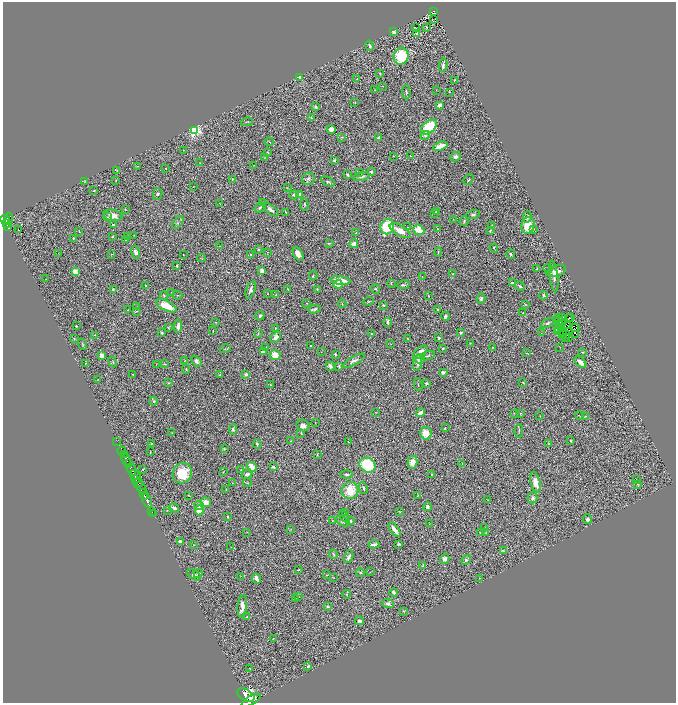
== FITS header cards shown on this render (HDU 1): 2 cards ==
NAXIS1  =                 1347
NAXIS2  =                 1402

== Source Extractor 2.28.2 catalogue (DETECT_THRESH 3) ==
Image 1347 x 1402 px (HDU 1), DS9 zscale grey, zoomed out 1/2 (1 PNG px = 2 x 2 image px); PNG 678 x 705 px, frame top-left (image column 2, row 1402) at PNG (3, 2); each listed source drawn as its Kron ellipse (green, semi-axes under 4 px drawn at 4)
Background 1.14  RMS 0.06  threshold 0.181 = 3 sigma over >= 5 px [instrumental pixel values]
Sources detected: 402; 47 cannot appear on this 1/2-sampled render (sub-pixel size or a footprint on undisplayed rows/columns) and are neither listed nor drawn; the other 355 listed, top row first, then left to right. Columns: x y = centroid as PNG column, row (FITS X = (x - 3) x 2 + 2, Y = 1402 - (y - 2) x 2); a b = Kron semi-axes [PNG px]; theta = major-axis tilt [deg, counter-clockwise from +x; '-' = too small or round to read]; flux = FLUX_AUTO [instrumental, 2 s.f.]
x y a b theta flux
434 12 3 2 - 80
434 19 3 1 - 5.1
427 27 3 2 - 6.6
415 28 3 2 - 7.8
394 32 2 2 - 150
417 34 3 2 - 43
370 46 5 3 - 22
401 56 8 7 - 550
443 65 6 2 80 33
380 73 3 2 - 9.6
300 77 4 3 - 43
357 79 3 2 - 6.5
454 80 2 2 - 19
382 86 2 2 - 13
374 90 3 2 - 5.4
436 90 2 2 - 4.2
406 92 7 2 -89 11
450 92 2 2 - 7.3
355 102 3 2 - 7.6
439 105 4 2 - 61
316 107 3 2 - 22
311 118 3 2 - 9.7
247 122 6 2 14 9.9
429 127 9 5 41 540
331 129 4 4 - 52
194 130 3 3 - 2500
425 135 5 4 - 21
342 137 2 2 - 6.2
378 138 3 3 - 35
269 142 4 2 - 8
440 146 7 4 21 140
183 150 2 2 - 4
268 152 2 1 - 4.9
393 156 3 2 - 4
410 156 3 2 - 5.1
265 157 3 2 - 5.4
456 157 5 4 - 30
334 160 3 2 - 11
200 163 2 2 - 3.8
254 165 2 1 - 3.3
137 166 3 2 - 5.3
165 168 2 2 - 7.6
117 170 3 2 - 8.4
371 172 4 3 - 18
359 173 3 3 - 11
347 175 4 3 - 20
361 176 8 4 13 33
232 179 2 2 - 7.3
308 179 6 6 - 27
116 180 3 2 - 6.6
469 180 6 2 48 11
328 181 7 2 -26 18
84 182 3 3 - 7
193 186 2 1 - 3.4
287 188 2 2 - 4.6
94 190 2 2 - 5.6
157 194 5 5 - 20
300 194 4 3 - 15
294 195 5 4 - 21
263 202 3 3 - 11
220 204 2 1 - 2.3
304 205 6 3 -85 16
260 207 6 4 37 19
125 209 3 2 - 5.2
271 210 9 4 -39 40
286 212 4 2 - 8
436 212 3 3 - 13
435 213 3 3 - 7.9
113 215 9 5 -11 75
473 215 7 3 16 25
107 217 4 3 - 11
527 217 6 3 74 23
5 219 5 2 - 770
9 219 6 3 80 630
453 219 2 1 - 2.9
464 221 5 3 - 20
6 223 3 2 - 170
178 223 7 3 52 20
113 225 4 3 - 20
7 226 3 2 - 240
492 226 3 2 - 7.7
528 226 8 6 77 280
387 227 8 6 69 520
408 227 2 2 - 3.6
437 229 2 1 - 5.1
533 229 4 3 - 16
18 230 2 1 - 19
419 230 6 4 -39 180
490 230 4 2 - 10
79 231 4 1 - 5
400 231 11 5 -30 94
356 233 4 2 - 9.8
134 235 2 2 - 4.9
128 236 3 2 - 9.6
112 237 3 3 - 9.6
73 238 2 2 - 8.7
125 239 2 2 - 14
329 243 4 3 - 8.6
354 244 4 4 - 90
219 246 3 2 - 6.2
494 248 4 2 - 10
258 249 3 2 - 5.7
136 252 7 4 -79 31
268 252 3 2 - 5.1
438 252 4 2 - 9.3
58 253 2 1 - 6.9
111 254 3 2 - 5
251 254 3 2 - 7.3
298 254 8 4 -59 76
511 254 5 3 - 22
183 255 2 1 - 5.2
201 258 4 3 - 8.8
177 266 2 2 - 11
537 268 3 2 - 4.9
548 269 5 1 - 4
262 271 3 3 - 79
556 271 10 5 16 77
75 272 4 3 - 150
453 274 2 2 - 16
313 276 4 3 - 11
554 276 15 3 -83 56
422 277 2 1 - 4.5
46 279 2 1 - 3.9
340 280 10 3 -8 140
391 283 3 2 - 6.3
512 283 2 2 - 13
338 284 4 3 - 130
145 285 2 2 - 15
403 285 6 4 14 21
520 286 5 2 - 21
113 289 2 2 - 15
288 289 3 2 - 5.3
317 289 4 3 - 9.9
375 289 5 2 - 7.8
251 290 9 4 70 39
171 292 2 1 - 4.4
268 294 2 2 - 5.1
177 295 5 2 - 4.8
276 295 3 3 - 12
428 295 4 2 - 8
543 295 4 3 - 19
164 296 4 3 - 17
481 298 5 3 - 18
369 301 5 3 - 11
307 303 3 2 - 7.1
342 304 4 2 - 9.6
525 304 4 2 - 7.2
383 305 3 2 - 11
136 306 2 2 - 6.9
166 306 11 5 -26 240
314 309 6 2 14 28
128 310 2 2 - 4.2
438 310 3 2 - 8.1
136 311 3 2 - 6.9
523 312 2 1 - 4.8
260 316 4 3 - 23
445 316 4 3 - 26
559 317 3 2 - 1.3
563 317 3 1 - 7.7
570 317 2 1 - 11
569 319 3 1 - 4.3
558 321 2 1 - 3.8
216 322 3 2 - 5.3
388 322 4 2 - 26
548 323 7 3 29 19
562 324 2 1 - 3.3
560 325 2 1 - 4.9
76 326 2 2 - 9.1
178 326 6 3 84 42
568 326 2 1 - 4.3
168 327 3 2 - 6.1
574 327 2 1 - 4.9
276 328 2 2 - 6
558 328 3 1 - 0.72
576 328 2 1 - 5.3
561 329 3 1 - 10
213 331 2 1 - 5.5
557 331 4 3 - 28
461 332 3 2 - 13
162 333 4 3 - 20
541 333 2 2 - 4.3
563 333 2 1 - 5
258 334 4 2 - 7.3
372 334 3 2 - 7.5
566 334 2 1 - 0.39
576 334 2 1 - 4.2
95 335 2 2 - 12
563 335 2 1 - 2.5
276 337 6 4 47 79
566 337 3 1 - 3.6
74 338 2 2 - 10
439 338 3 3 - 14
568 338 3 1 - 5.8
408 339 3 2 - 9.2
470 343 3 2 - 4.7
83 344 6 2 -74 14
390 344 3 2 - 4.8
311 346 3 3 - 9.6
266 347 2 2 - 7
493 347 2 1 - 4.5
560 347 2 1 - 2.9
443 348 3 2 - 12
225 349 5 2 - 9.1
263 351 4 3 - 30
321 352 2 1 - 4.2
420 352 8 5 41 120
582 352 4 2 - 7.8
527 353 3 2 - 4.1
335 354 3 3 - 11
102 355 3 2 - 120
275 355 5 5 - 160
427 356 8 3 17 22
420 359 5 4 - 120
185 361 3 2 - 6.9
196 361 6 4 -49 35
354 361 12 4 30 39
113 362 5 3 - 12
580 362 7 3 -43 77
86 363 2 2 - 5.2
417 363 8 4 81 61
156 364 3 2 - 3.9
165 364 3 2 - 6.9
330 366 5 4 - 44
339 366 3 2 - 10
186 369 4 3 - 10
443 372 4 3 - 24
133 374 2 2 - 4.8
246 374 4 3 - 34
219 375 4 3 - 9.1
98 379 2 2 - 5.9
523 382 4 2 - 7.9
169 383 4 3 - 8.4
426 383 3 3 - 20
418 384 6 1 -80 7
270 385 2 2 - 9.6
154 401 4 3 - 17
376 412 3 1 - 3.9
420 413 5 3 - 56
514 413 2 1 - 5.9
520 413 3 2 - 5.1
540 416 2 1 - 4
579 416 4 2 - 5.3
585 416 3 2 - 10
315 423 3 1 - 4.3
303 425 6 5 - 59
445 428 4 3 - 6.8
233 429 5 4 - 24
519 431 7 2 86 10
172 432 2 2 - 4
301 433 4 2 - 7.5
426 433 6 6 - 160
570 440 4 3 - 12
291 441 3 1 - 4
117 442 3 1 - 33
349 442 2 1 - 7.7
549 443 4 3 - 10
151 444 4 3 - 11
257 444 4 3 - 17
224 449 3 3 - 8.1
122 451 5 2 - 330
150 452 2 1 - 6.7
317 454 3 2 - 9.6
124 455 3 3 - 330
126 460 7 2 -62 2400
412 462 6 5 - 100
128 464 2 2 - 880
462 464 2 1 - 3
367 465 8 7 - 550
252 467 5 3 - 160
273 467 3 2 - 15
131 469 6 3 -68 3400
143 469 2 2 - 6.8
241 470 3 2 - 7.1
223 472 2 1 - 4.1
182 473 10 9 - 250
247 474 5 3 - 25
347 474 6 3 -1 25
135 475 6 3 -39 1400
431 475 3 2 - 7.9
136 479 3 2 - 520
636 479 2 1 - 39
536 482 11 4 -76 110
138 483 5 2 - 910
232 483 2 1 - 4.4
247 483 4 2 - 7.8
638 485 4 2 - 10
141 488 6 3 -62 1100
363 488 6 3 -65 23
226 489 3 2 - 4.2
350 491 9 8 - 260
144 494 5 2 - 2100
189 496 3 2 - 4.9
418 496 3 2 - 4.9
533 498 5 5 - 41
488 500 3 2 - 6.5
147 501 7 2 -66 2300
206 502 5 4 - 95
199 505 5 3 - 20
427 507 4 3 - 62
174 508 5 2 - 35
167 510 2 2 - 4.5
199 510 5 4 - 160
152 511 2 1 - 22
399 511 4 2 - 8
346 513 3 2 - 13
153 514 2 1 - 39
228 516 2 2 - 12
344 516 6 3 -57 14
587 519 5 4 - 33
332 521 3 3 - 6.1
343 521 7 3 -26 21
350 521 4 3 - 11
429 524 3 2 - 5
485 528 2 2 - 4.2
291 529 4 2 - 5.5
394 530 8 3 -53 61
247 532 2 2 - 3.8
480 533 3 3 - 12
486 533 3 2 - 6.3
180 542 3 3 - 38
374 544 6 2 4 40
399 544 3 2 - 12
194 545 3 1 - 4.5
231 547 3 2 - 5.1
504 550 4 3 - 10
334 554 5 2 - 13
349 557 7 4 70 34
445 559 5 4 - 37
466 560 5 3 - 19
423 565 4 3 - 12
299 570 3 3 - 11
370 572 3 2 - 4.4
198 573 4 2 - 13
360 573 4 3 - 14
194 575 8 4 -33 42
327 575 3 2 - 7.1
241 576 2 2 - 3.2
333 578 4 1 - 4.5
479 578 3 1 - 3.9
257 579 6 3 -65 49
394 592 4 3 - 32
347 594 4 3 - 10
299 596 3 2 - 4.5
295 598 2 1 - 3.5
388 604 6 4 -21 40
242 606 11 5 85 130
327 606 4 3 - 13
404 611 4 3 - 11
247 617 4 3 - 15
359 621 4 4 - 28
273 638 3 2 - 4.8
308 666 3 2 - 20
250 668 2 1 - 5.3
246 695 9 5 -30 7500
251 700 10 4 31 7000
At the frame edge (FLAGS 8, measured only in part): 1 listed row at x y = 251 700
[47 sub-pixel or undisplayed-footprint detections neither listed nor drawn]